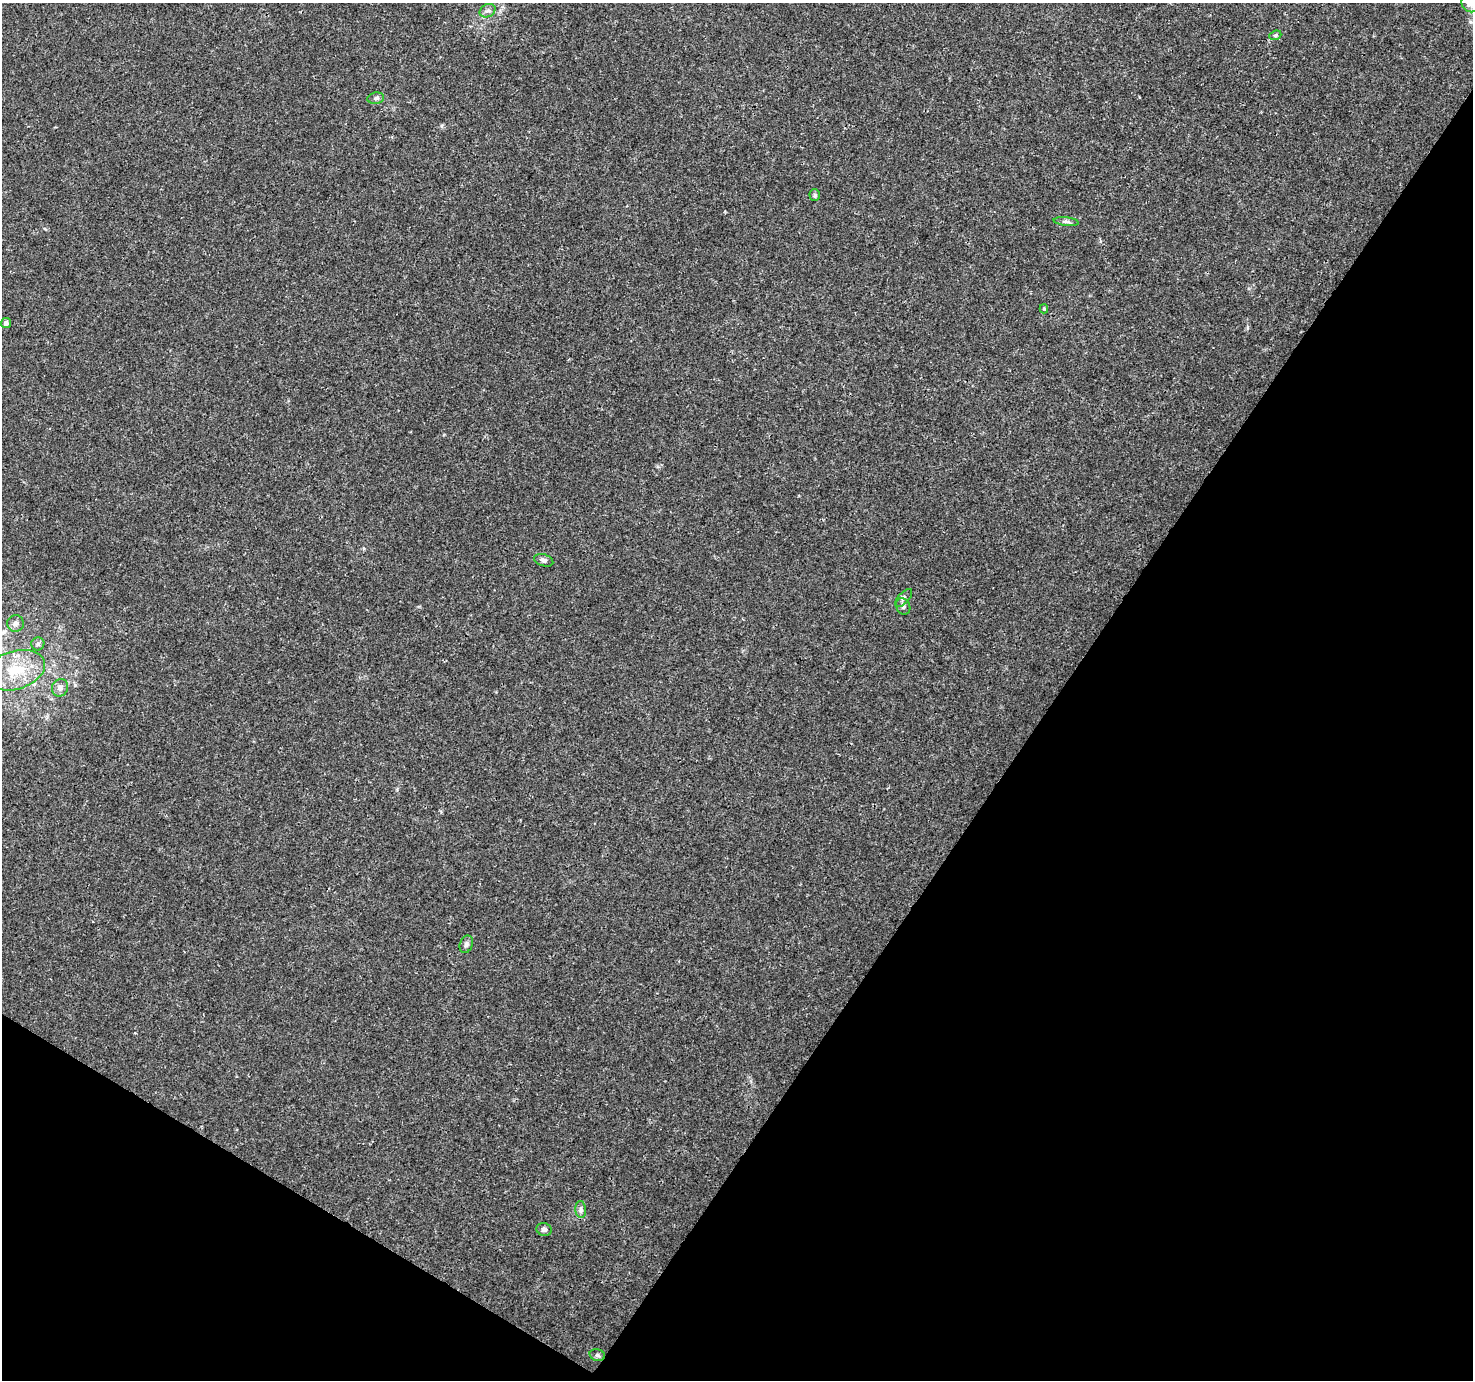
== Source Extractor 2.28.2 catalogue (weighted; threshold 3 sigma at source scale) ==
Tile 15 of 4 x 4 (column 3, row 4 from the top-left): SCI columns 2942-4412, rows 190-1567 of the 5890 x 5957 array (HDU 1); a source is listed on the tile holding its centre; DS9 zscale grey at full resolution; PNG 1475 x 1382 px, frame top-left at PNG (2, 3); each listed source drawn as its Kron ellipse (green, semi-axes under 4 px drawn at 4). Shown black and unused: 34% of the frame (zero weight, under 3 of 4 exposures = <1% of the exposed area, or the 3 px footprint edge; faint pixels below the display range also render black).
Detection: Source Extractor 2.28.2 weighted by HDU 2 'WHT'; one run over the whole footprint, this tile lists its part. Background 0.0162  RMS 0.0015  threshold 0.00687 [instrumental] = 3 sigma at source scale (4.5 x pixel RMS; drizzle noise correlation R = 1.50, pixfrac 1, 0.0396/0.0396 arcsec/px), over >= 5 px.
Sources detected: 19; all 19 listed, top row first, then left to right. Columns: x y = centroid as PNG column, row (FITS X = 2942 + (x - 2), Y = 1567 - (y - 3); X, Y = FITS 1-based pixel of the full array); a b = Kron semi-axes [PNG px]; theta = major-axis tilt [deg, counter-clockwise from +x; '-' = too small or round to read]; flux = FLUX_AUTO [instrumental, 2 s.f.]
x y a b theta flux
1470 3 9 8 - 0.82
488 11 8 6 28 0.5
1275 35 6 4 20 0.24
376 98 8 5 10 0.39
815 195 6 5 - 0.26
1066 222 12 4 -6 0.44
1044 309 4 3 - 0.25
6 323 5 5 - 0.6
544 560 10 6 -17 0.45
904 598 11 5 47 0.49
903 606 8 7 - 0.47
15 623 8 8 - 0.76
38 644 6 6 - 0.39
15 670 30 19 17 6.3
60 688 9 8 - 0.71
466 944 9 6 69 0.46
581 1210 8 5 -84 0.42
544 1229 7 6 - 0.44
597 1355 8 6 -16 0.31
Isophote crosses this tile's border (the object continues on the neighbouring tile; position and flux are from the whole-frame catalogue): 1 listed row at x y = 1470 3